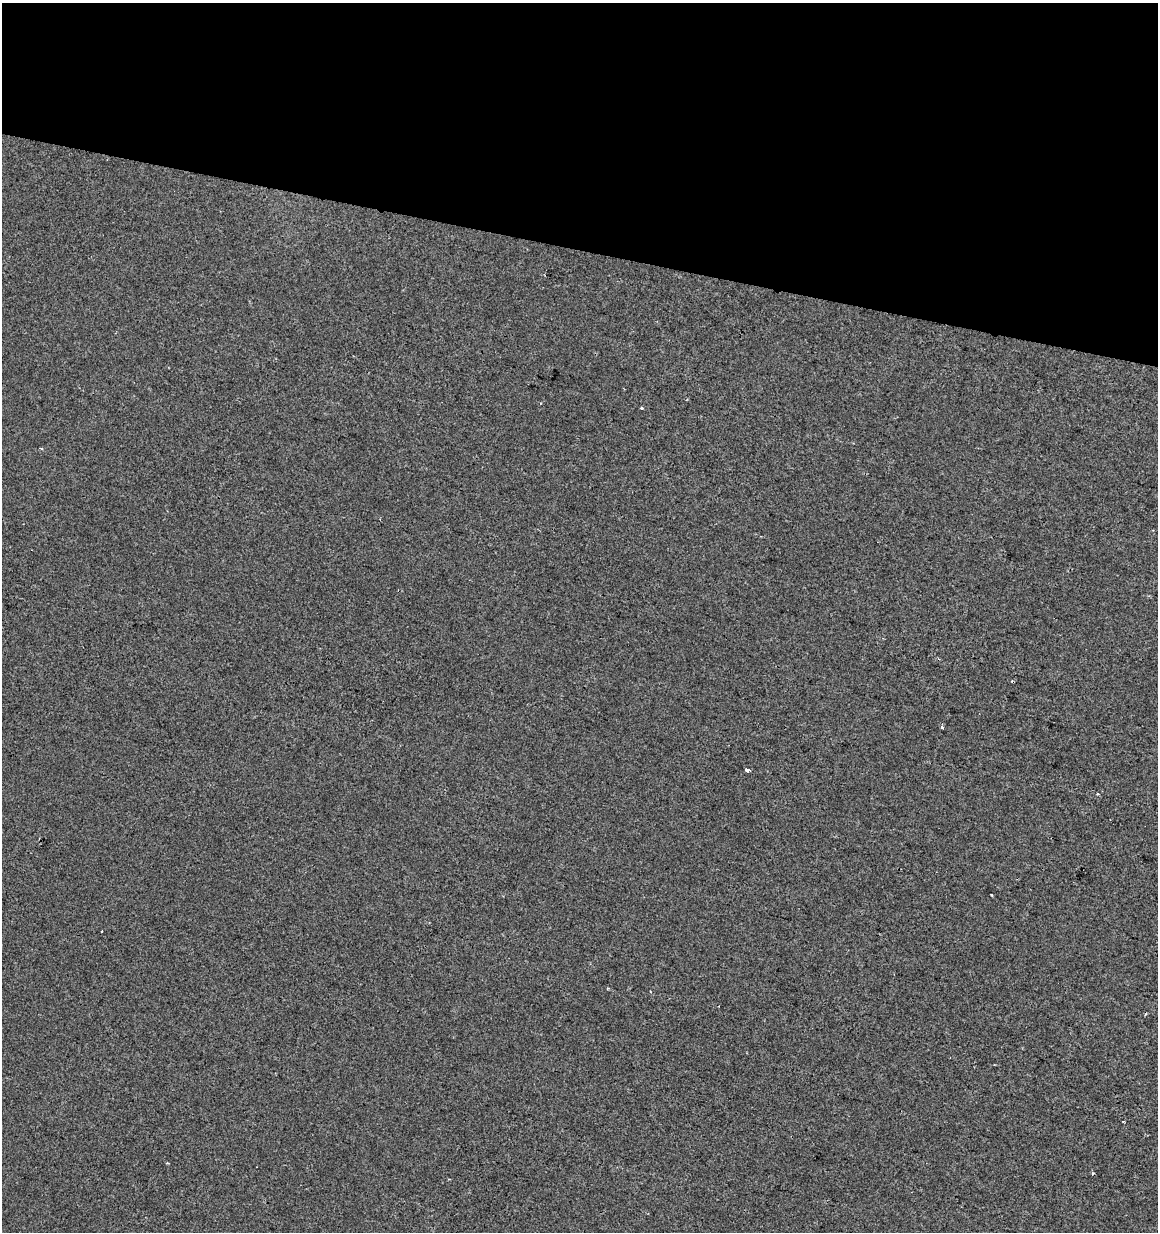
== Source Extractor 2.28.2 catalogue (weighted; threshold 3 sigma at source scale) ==
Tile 2 of 4 x 4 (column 2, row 1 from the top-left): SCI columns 1440-2595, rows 3690-4919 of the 5130 x 4927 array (HDU 1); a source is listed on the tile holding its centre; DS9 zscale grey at full resolution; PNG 1160 x 1234 px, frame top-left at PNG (2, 3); no overlay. Shown black and unused: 20% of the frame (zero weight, under 2 of 3 exposures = <1% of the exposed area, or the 3 px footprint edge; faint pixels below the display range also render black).
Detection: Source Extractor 2.28.2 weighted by HDU 2 'WHT'; one run over the whole footprint, this tile lists its part. Background 2.04e-04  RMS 0.0042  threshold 0.019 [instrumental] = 3 sigma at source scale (4.5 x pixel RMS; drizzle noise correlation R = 1.50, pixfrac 1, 0.0396/0.0396 arcsec/px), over >= 5 px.
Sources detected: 11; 2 cosmic-ray / hot-pixel residue — not listed; the other 9 listed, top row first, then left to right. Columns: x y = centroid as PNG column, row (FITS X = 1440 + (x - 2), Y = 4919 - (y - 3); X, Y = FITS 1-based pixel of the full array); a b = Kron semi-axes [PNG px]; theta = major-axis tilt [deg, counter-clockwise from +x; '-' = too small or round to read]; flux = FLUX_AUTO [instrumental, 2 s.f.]
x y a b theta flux
642 408 3 3 - 1.3
942 727 4 3 - 0.69
747 770 4 3 - 7.1
1098 794 3 3 - 0.54
991 895 3 2 - 0.39
102 931 3 2 - 0.64
1123 1121 3 2 - 0.34
167 1163 4 3 - 0.4
1093 1173 4 3 - 0.39